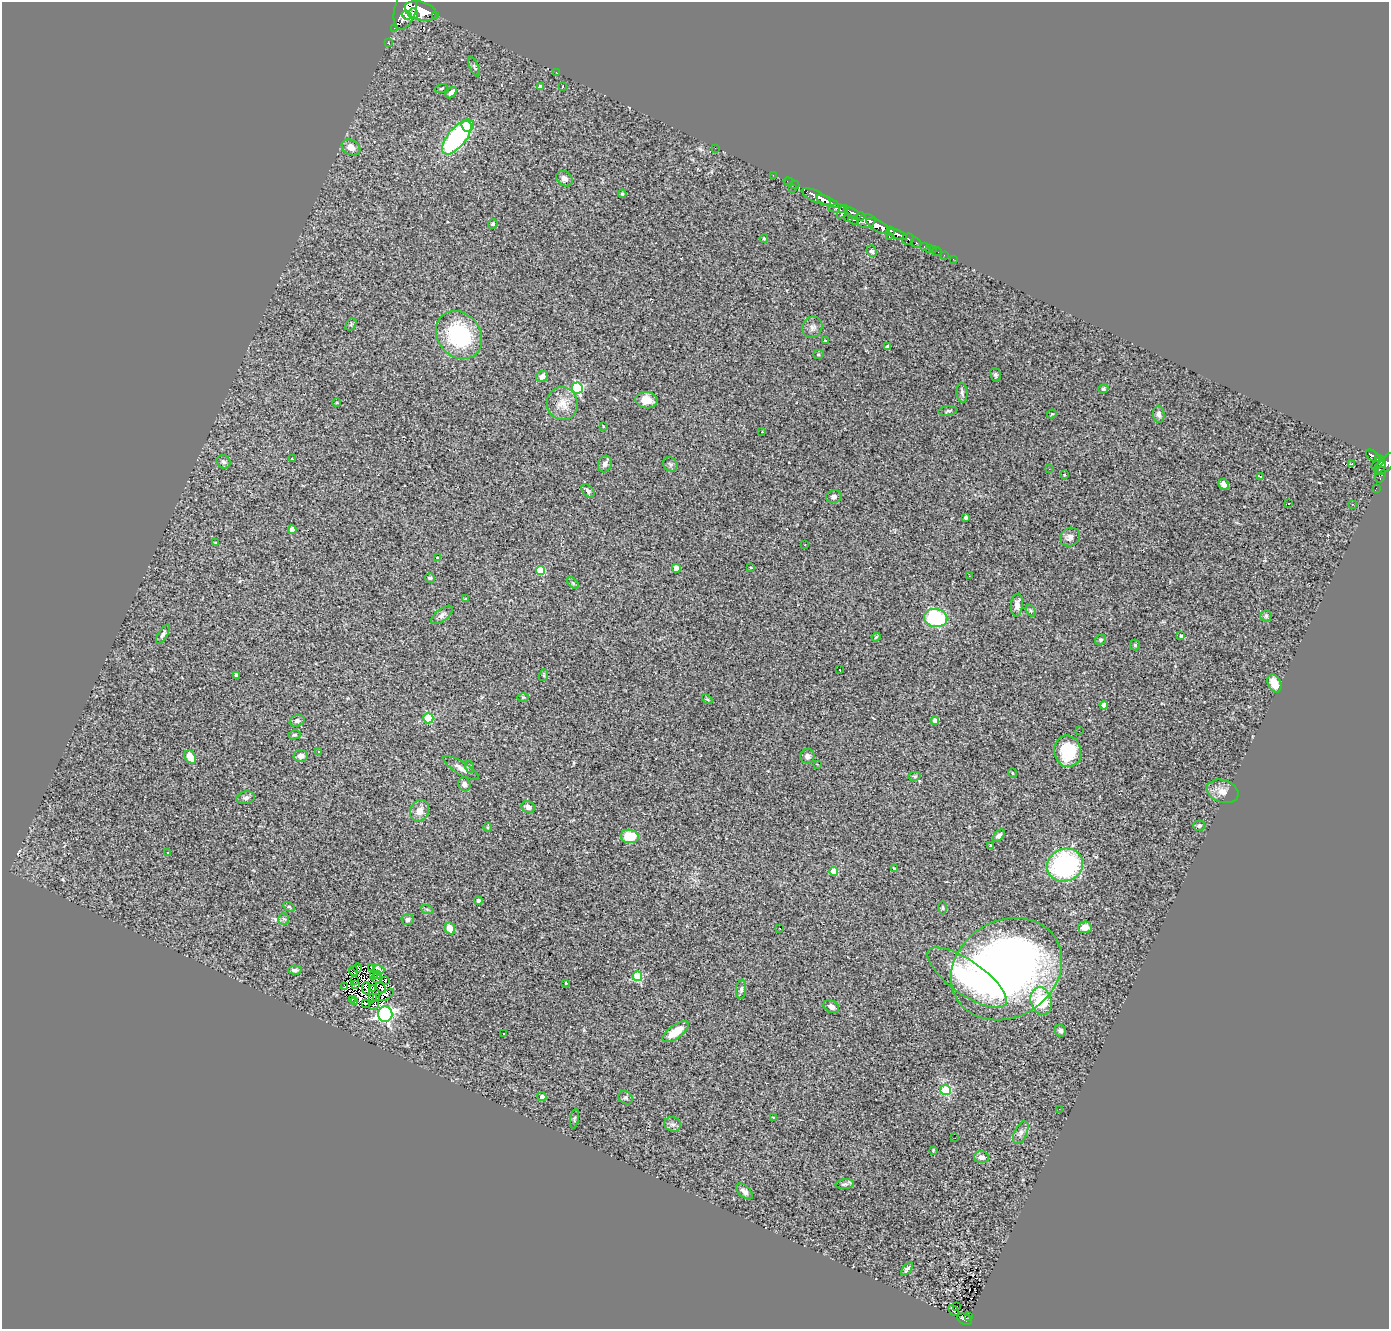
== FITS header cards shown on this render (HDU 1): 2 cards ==
NAXIS1  =                 1387
NAXIS2  =                 1327

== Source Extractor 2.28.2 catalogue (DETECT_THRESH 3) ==
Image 1387 x 1327 px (HDU 1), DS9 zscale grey, 1 PNG px = 1 image px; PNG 1391 x 1331 px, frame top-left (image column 1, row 1327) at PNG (2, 2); each listed source drawn as its Kron ellipse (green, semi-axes under 4 px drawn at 4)
Background 2.21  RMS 0.089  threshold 0.268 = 3 sigma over >= 5 px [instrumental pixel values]
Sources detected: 209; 4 with non-positive FLUX_AUTO (blend fragments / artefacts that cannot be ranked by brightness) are neither listed nor drawn; the other 205 listed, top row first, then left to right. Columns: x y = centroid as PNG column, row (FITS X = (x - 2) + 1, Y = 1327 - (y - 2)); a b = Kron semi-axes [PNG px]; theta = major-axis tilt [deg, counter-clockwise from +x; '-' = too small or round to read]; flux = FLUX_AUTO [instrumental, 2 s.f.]
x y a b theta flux
405 8 22 10 75 7700
421 11 16 9 -17 8000
413 14 5 4 - 1600
407 15 5 4 - 1400
436 16 3 2 - 190
394 28 4 2 - 27
388 43 2 2 - 23
474 67 11 3 -65 9
557 73 3 2 - 3.5
562 86 3 2 - 4.9
540 87 4 4 - 25
441 88 6 3 19 5.4
451 93 6 4 46 29
468 125 6 6 - 110
457 138 20 9 51 860
351 147 10 7 -32 44
715 148 2 2 - 110
773 175 2 2 - 27
564 179 9 7 -39 31
788 182 4 2 - 25
795 185 5 2 - 42
792 188 3 2 - 120
622 194 4 3 - 7.5
816 197 16 5 -25 3000
828 201 12 4 -23 2400
838 208 9 4 -2 710
843 212 8 3 55 820
851 212 7 4 -18 1100
860 216 5 4 - 540
848 218 2 2 - 41
854 220 5 3 - 360
866 221 9 6 7 2000
493 224 5 4 - 8.3
878 226 13 5 -29 4300
890 231 4 4 - 880
898 234 10 4 -22 2200
889 237 3 2 - 71
764 239 4 4 - 6.3
908 239 6 5 - 390
916 243 5 3 - 230
924 246 3 3 - 87
929 248 2 2 - 15
933 250 2 2 - 12
872 251 6 5 - 16
937 251 5 2 - 20
944 255 2 2 - 11
953 259 3 2 - 9.6
351 324 7 4 56 8.6
812 327 11 9 60 29
459 335 26 21 -50 510
825 341 4 3 - 6.5
887 347 3 3 - 11
818 354 5 4 - 9.3
995 375 7 5 -76 12
542 376 6 5 - 25
577 388 6 5 - 530
1103 389 5 4 - 9.5
962 393 10 5 -84 16
646 400 11 8 -7 76
337 403 4 2 - 4.3
562 404 16 15 - 84
948 411 10 4 8 12
1052 414 5 3 - 5.4
1159 414 8 5 -86 21
603 426 3 2 - 4.1
762 432 3 2 - 11
1373 456 8 4 -38 390
1379 458 4 4 - 400
292 459 4 2 - 4.2
223 462 7 6 - 15
1378 463 8 3 46 160
1386 463 14 6 47 1200
605 464 8 6 71 24
670 464 8 6 -44 13
1352 464 3 3 - 8.1
1380 467 7 4 55 800
1049 469 3 2 - 4.7
1064 475 3 2 - 4
1380 475 8 5 76 200
1260 476 3 2 - 6.8
1224 484 6 4 -42 28
1376 488 2 2 - 9.4
588 491 8 5 -48 16
834 497 8 6 13 18
1289 503 3 2 - 7.8
1352 504 3 2 - 5.1
966 518 4 3 - 17
292 530 4 4 - 55
1070 537 10 9 - 30
215 543 4 3 - 6.4
805 545 3 2 - 8.1
437 558 3 2 - 5.7
751 567 4 2 - 5.8
676 568 4 4 - 83
540 570 5 4 - 190
969 576 2 2 - 6.4
430 578 5 4 - 17
573 583 7 4 -45 9.9
465 598 3 2 - 5.3
1017 605 11 6 84 32
1031 611 7 4 -59 9.2
442 615 13 6 37 23
1266 616 5 5 - 9.9
936 618 12 9 -8 520
163 634 11 4 58 14
1181 636 4 3 - 12
876 637 4 3 - 5.1
1101 640 6 5 - 9.3
1135 645 5 5 - 9.1
840 670 2 2 - 3.2
236 675 4 3 - 21
544 675 6 4 73 5.8
1274 684 9 6 -64 77
523 697 6 4 1 6.9
707 699 6 4 -40 7.1
1104 705 4 4 - 60
428 718 5 5 - 350
297 721 8 5 18 13
935 721 4 4 - 35
1079 731 3 2 - 5
294 735 6 4 14 8.6
318 751 3 3 - 5.9
1068 751 16 13 -78 270
301 756 7 6 - 31
807 756 7 7 - 20
190 757 7 5 -56 95
818 764 3 2 - 13
470 767 6 4 -70 8.5
461 768 20 6 -31 38
1012 773 5 3 - 4.5
915 776 6 4 11 7.9
464 784 7 6 - 27
1222 791 16 11 -18 55
246 798 9 6 14 18
528 807 7 5 -28 27
419 811 11 9 63 52
1199 826 6 5 - 14
488 827 4 3 - 5.7
999 835 7 4 45 17
630 836 9 6 -6 160
991 846 3 3 - 13
168 853 3 2 - 7.1
1065 865 18 16 24 840
894 868 3 2 - 4
834 871 4 4 - 110
478 901 4 4 - 13
289 907 6 4 -29 8.2
943 908 7 3 -89 8
427 909 7 4 -19 8
284 919 6 5 - 11
408 919 6 5 - 15
1085 927 7 6 - 44
450 928 6 5 - 96
780 928 3 2 - 5.6
371 967 3 2 - 6.2
357 968 4 2 - 8.6
379 969 6 3 -20 38
1006 969 58 48 31 3400
295 970 6 4 -5 17
353 971 5 2 - 4.7
373 975 3 2 - 2.8
378 975 3 2 - 6.9
637 976 5 4 - 280
967 978 47 17 -35 590
377 979 5 2 - 4.3
354 980 2 2 - 6
385 980 4 2 - 4.8
566 983 3 2 - 8.4
355 984 3 3 - 8.4
344 986 3 2 - 1.6
366 988 6 4 -87 4.1
381 988 6 3 -54 6.2
373 989 3 2 - 5.8
741 989 10 5 84 15
386 995 8 4 31 20
373 997 3 2 - 5.8
377 997 3 2 - 8.7
352 1000 3 2 - 6.4
1041 1001 14 10 -73 340
355 1002 3 2 - 6.9
365 1003 4 2 - 9.2
374 1005 5 2 - 8.1
831 1007 8 6 -29 31
385 1014 7 7 - 1700
1060 1031 6 5 - 20
675 1032 15 6 35 110
504 1034 2 2 - 4.6
946 1090 5 5 - 350
542 1097 4 4 - 22
626 1098 7 6 - 12
1059 1109 3 3 - 4.7
773 1117 4 2 - 4.3
574 1119 10 3 81 9.6
673 1124 8 7 - 21
1021 1133 12 6 65 26
955 1138 2 2 - 3.1
933 1150 3 3 - 6.1
981 1157 7 6 - 26
845 1184 9 5 6 13
744 1191 10 5 -43 26
907 1269 7 3 51 13
956 1307 3 2 - 10
954 1310 6 3 -45 2.3
969 1316 2 2 - 19
965 1319 7 5 -25 330
At the frame edge (FLAGS 8, measured only in part): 2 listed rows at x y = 405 8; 1386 463
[4 non-positive-flux detections neither listed nor drawn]